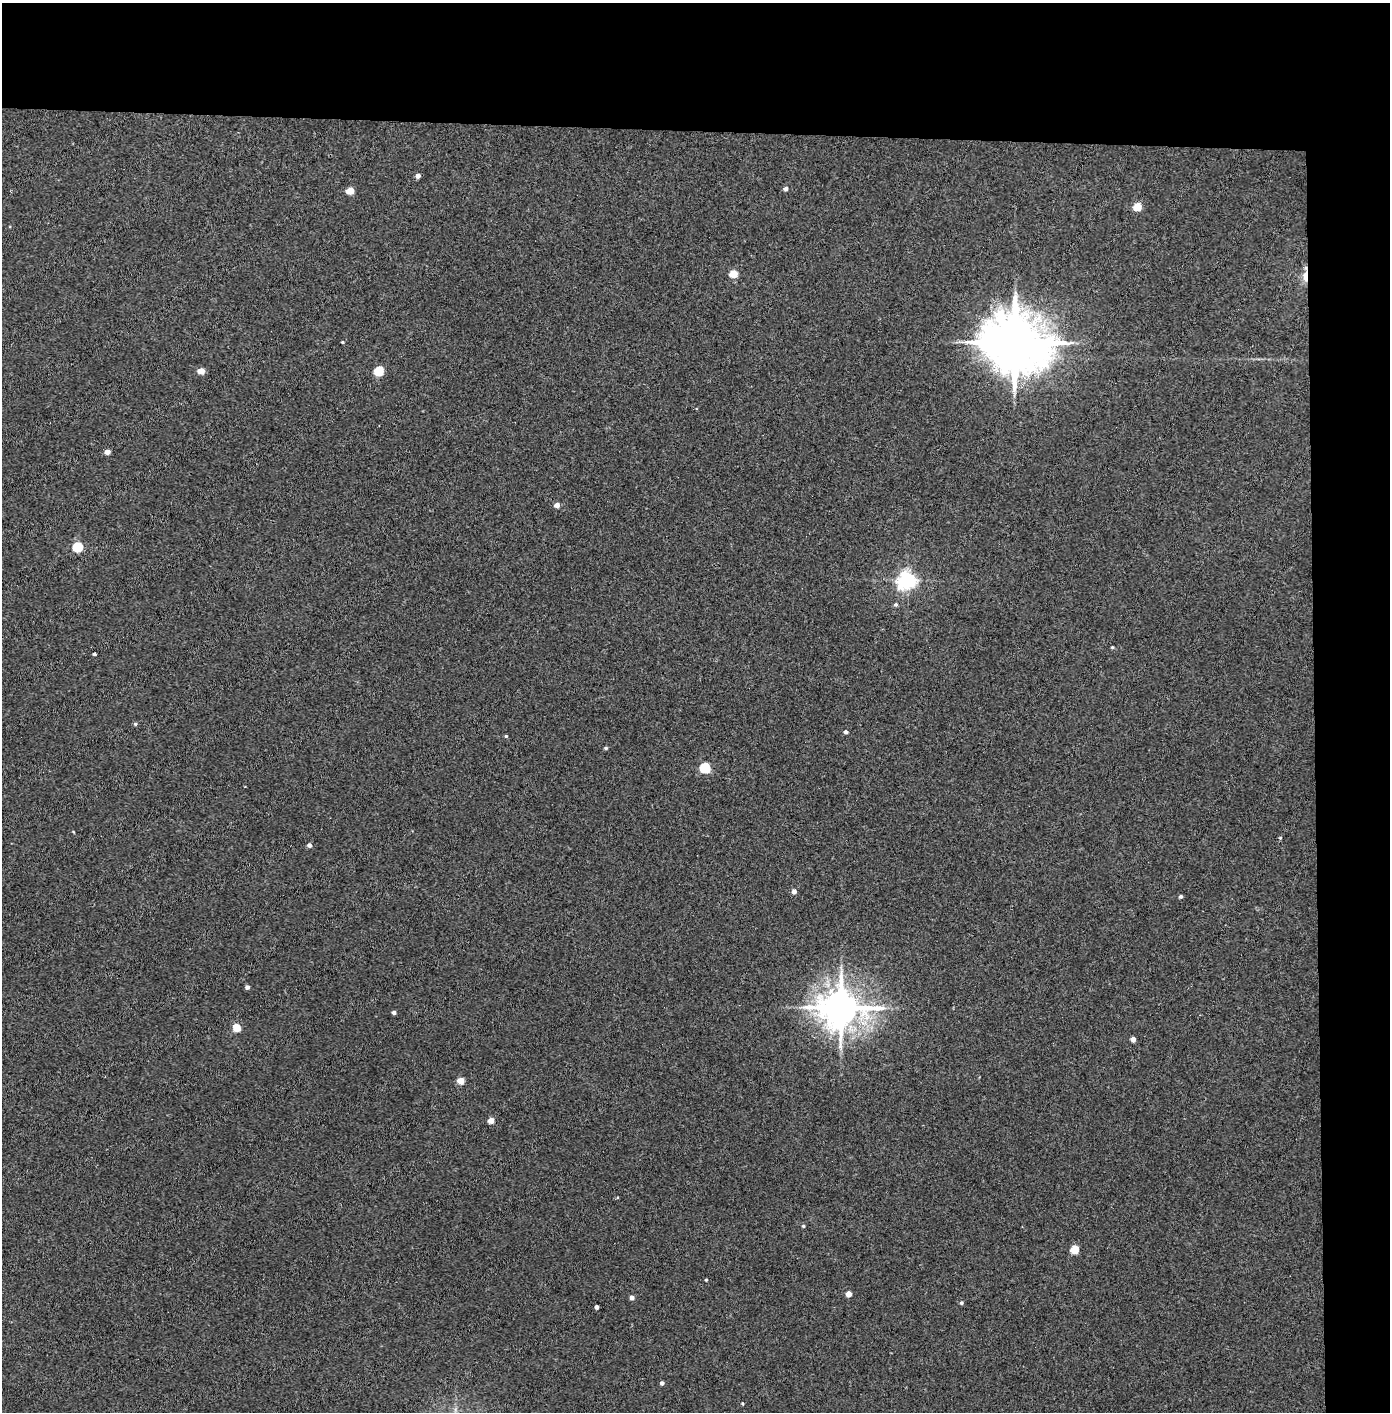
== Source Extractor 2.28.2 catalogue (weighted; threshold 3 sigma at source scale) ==
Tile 3 of 3 x 3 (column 3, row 1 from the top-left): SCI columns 2855-4242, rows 2826-4235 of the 4321 x 4242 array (HDU 1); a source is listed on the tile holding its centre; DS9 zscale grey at full resolution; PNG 1392 x 1414 px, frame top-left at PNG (2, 3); no overlay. Shown black and unused: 14% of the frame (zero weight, under 3 of 4 exposures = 6% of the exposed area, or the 3 px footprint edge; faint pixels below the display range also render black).
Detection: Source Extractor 2.28.2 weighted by HDU 2 'WHT'; one run over the whole footprint, this tile lists its part. Background 0.0767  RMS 0.0062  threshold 0.0277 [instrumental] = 3 sigma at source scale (4.5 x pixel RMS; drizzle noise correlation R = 1.50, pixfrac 1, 0.05/0.05 arcsec/px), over >= 5 px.
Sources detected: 42; all 42 listed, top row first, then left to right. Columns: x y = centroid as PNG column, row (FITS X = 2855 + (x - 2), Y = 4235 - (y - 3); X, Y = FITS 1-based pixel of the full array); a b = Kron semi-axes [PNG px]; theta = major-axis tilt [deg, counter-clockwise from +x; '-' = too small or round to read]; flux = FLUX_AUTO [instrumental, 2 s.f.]
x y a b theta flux
418 176 4 4 - 3.2
786 189 5 5 - 2.1
350 191 5 4 - 13
1137 207 5 5 - 19
733 274 5 5 - 17
1305 276 11 5 90 8.3
342 342 3 3 - 0.59
1015 343 18 15 -15 4400
201 371 5 4 - 8.9
379 371 7 5 68 27
107 452 4 4 - 5.6
557 505 5 4 - 3.8
78 547 5 5 - 40
907 580 7 6 - 260
896 604 5 5 - 1.1
1112 647 4 3 - 0.74
94 654 3 3 - 1.1
135 724 5 4 - 0.89
845 732 4 4 - 1.8
506 736 4 4 - 0.7
606 748 4 4 - 0.95
705 768 6 5 - 43
1280 838 4 4 - 0.62
309 845 4 4 - 2.2
794 892 5 4 - 3
1181 897 4 4 - 1.2
247 987 4 4 - 1.9
841 1008 12 10 2 1800
394 1012 4 4 - 1.6
237 1028 6 5 - 14
1133 1039 4 4 - 4
461 1081 5 4 - 11
491 1121 4 4 - 7.1
803 1226 4 4 - 0.75
1074 1249 5 5 - 18
706 1280 3 3 - 0.6
848 1294 4 4 - 5.7
632 1298 4 4 - 2.5
961 1303 5 4 - 1.1
596 1307 4 3 - 1.9
662 1383 4 4 - 1.7
743 1404 4 2 - 0.55
Overlapping masked pixels (flux is a lower limit): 1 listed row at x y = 1305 276